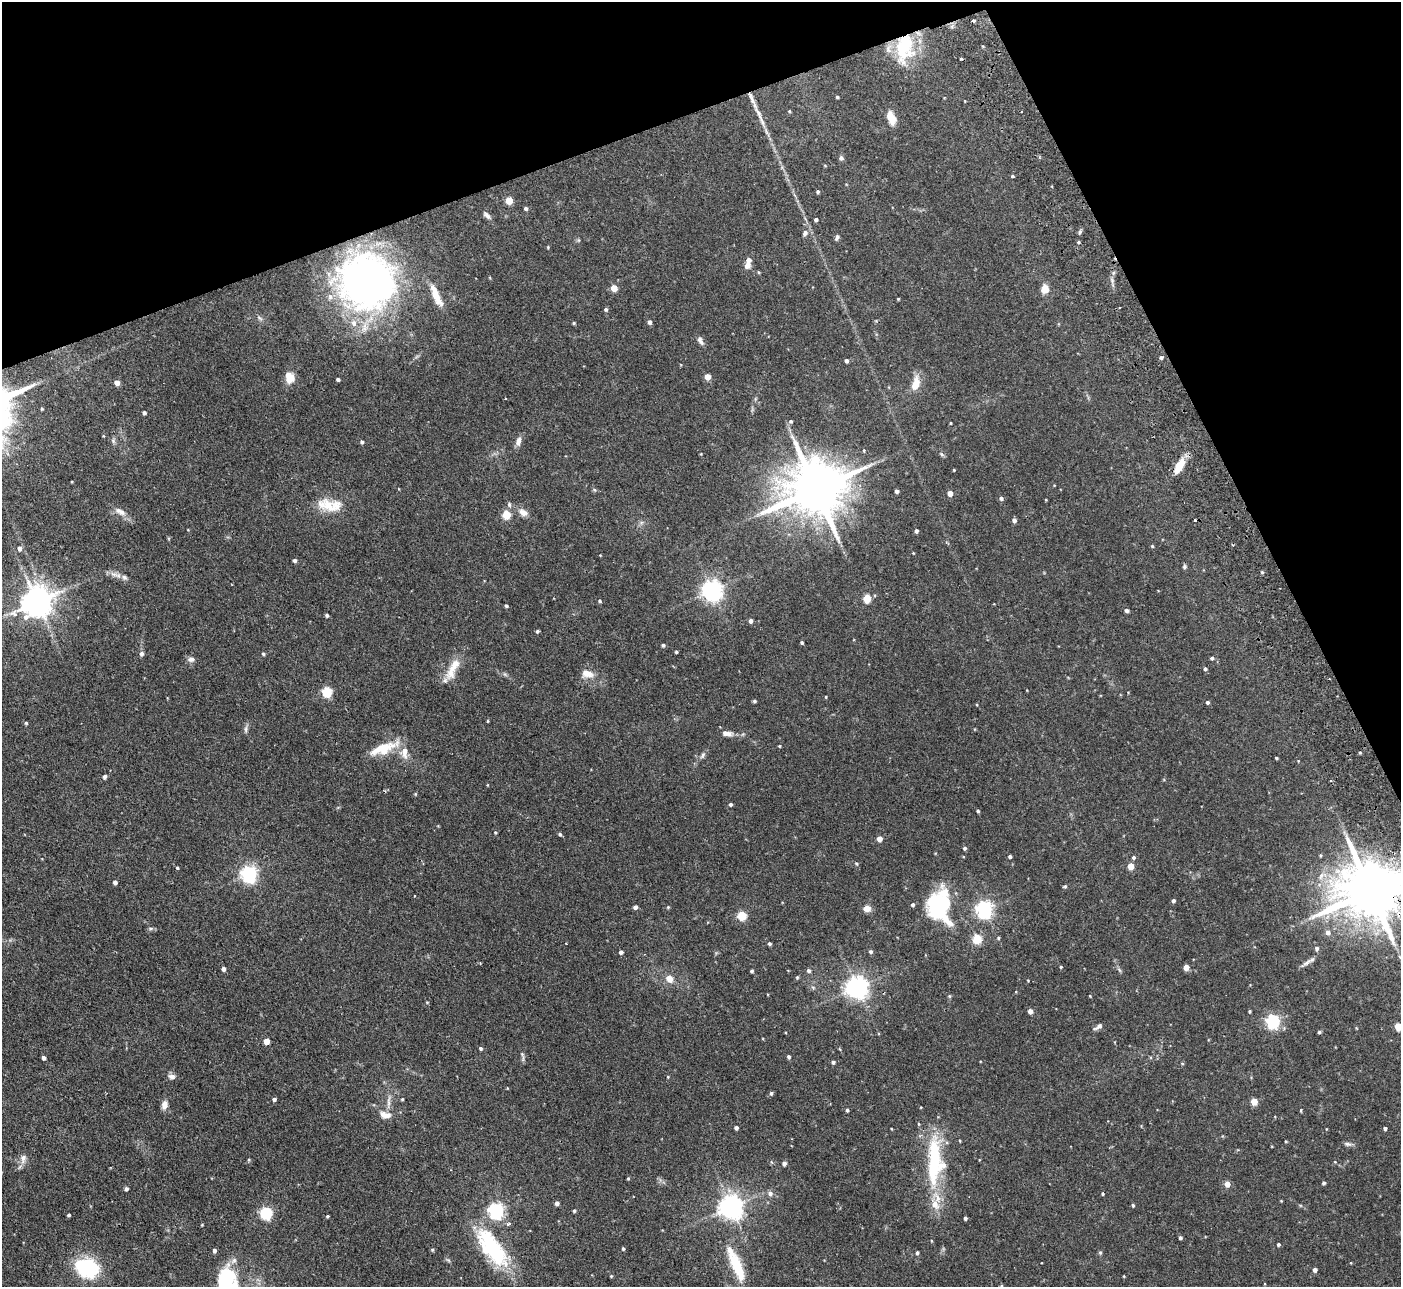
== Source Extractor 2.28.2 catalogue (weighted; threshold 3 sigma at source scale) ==
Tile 3 of 4 x 4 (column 3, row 1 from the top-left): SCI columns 2852-4250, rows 4038-5322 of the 5702 x 5634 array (HDU 1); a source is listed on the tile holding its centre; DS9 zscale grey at full resolution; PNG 1403 x 1289 px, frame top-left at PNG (2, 2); no overlay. Shown black and unused: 19% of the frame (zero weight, under 2 of 3 exposures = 3% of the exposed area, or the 3 px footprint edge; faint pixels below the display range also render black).
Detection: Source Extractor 2.28.2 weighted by HDU 2 'WHT'; one run over the whole footprint, this tile lists its part. Background 0.0933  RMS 0.0062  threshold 0.028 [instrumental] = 3 sigma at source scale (4.5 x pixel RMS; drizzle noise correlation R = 1.50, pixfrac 1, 0.05/0.05 arcsec/px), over >= 5 px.
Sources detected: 235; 2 inside a brighter object's white glare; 3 cosmic-ray / hot-pixel residue — not listed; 10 inside a brighter listed object's ellipse — not listed separately; the other 220 listed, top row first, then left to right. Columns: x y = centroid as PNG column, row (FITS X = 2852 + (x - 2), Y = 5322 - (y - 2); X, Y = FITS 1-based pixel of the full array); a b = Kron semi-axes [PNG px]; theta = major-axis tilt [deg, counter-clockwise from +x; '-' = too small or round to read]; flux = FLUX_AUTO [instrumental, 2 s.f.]
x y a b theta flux
973 21 3 3 - 1.7
904 48 37 22 82 36
837 97 3 3 - 0.74
789 111 4 4 - 0.6
758 113 24 5 -61 5.3
891 118 17 9 -69 6
841 158 6 5 - 1.6
825 166 5 3 - 0.48
1013 176 3 2 - 1
818 192 4 4 - 0.98
509 200 5 5 - 11
526 208 4 4 - 1.2
487 215 12 6 -46 2.2
816 219 4 4 - 1.3
1080 232 6 4 61 0.97
805 233 9 7 63 2.2
837 237 8 5 67 1.5
579 240 6 4 -90 0.69
1078 242 4 3 - 0.7
548 247 4 4 - 0.51
747 266 7 6 - 2.9
368 282 49 48 - 280
614 288 5 4 - 9.2
1045 289 9 7 88 6.1
436 296 29 8 -66 10
898 299 3 3 - 0.49
606 309 5 5 - 1.1
260 318 9 5 -28 1.5
649 322 5 4 - 1.8
574 323 4 4 - 0.67
700 341 11 5 -61 2.2
1161 357 5 4 - 1.1
846 361 5 4 - 1.4
289 377 13 10 -72 7.4
707 377 5 4 - 7.1
338 379 4 3 - 1.2
117 383 5 4 - 4.2
916 384 19 9 78 8.1
755 399 6 4 72 0.7
144 413 4 3 - 1.3
791 421 5 5 - 1
951 423 3 2 - 0.44
113 441 8 5 -70 1.3
518 441 12 6 78 3.1
362 442 4 4 - 1.1
864 450 4 3 - 0.56
942 454 6 5 - 0.99
1179 466 22 9 61 8.8
954 470 3 3 - 0.46
815 489 18 15 19 4100
897 491 4 3 - 1.6
950 493 4 4 - 4.5
1001 498 5 4 - 1.4
327 505 28 17 -17 14
509 505 7 5 -89 1.2
121 512 11 8 -51 3.3
523 512 11 8 -35 4
506 514 5 5 - 21
1014 520 5 4 - 2
1195 520 3 3 - 4
916 531 4 4 - 1.4
168 538 5 3 - 0.57
1152 546 4 4 - 0.6
19 548 6 5 - 2.2
913 553 3 3 - 0.39
295 560 4 4 - 1.4
1184 567 5 5 - 1
1262 572 5 4 - 0.71
114 574 12 7 -16 3
712 590 7 7 - 350
867 598 5 5 - 20
600 601 5 4 - 0.92
37 602 10 9 - 1000
506 606 4 3 - 1
1126 610 4 4 - 1.5
327 615 4 3 - 1.2
750 621 5 4 - 1.9
537 631 4 4 - 1
802 643 4 3 - 0.85
663 645 4 4 - 1.1
676 652 3 3 - 0.72
141 654 6 5 - 1.8
263 654 5 4 - 0.88
1212 658 4 4 - 1.1
191 659 10 6 -6 2.2
455 665 31 12 54 9.9
1205 669 5 4 - 1
587 673 16 9 -20 5.8
327 691 5 5 - 40
826 697 3 3 - 0.5
754 701 4 3 - 0.97
1207 702 4 4 - 1.1
488 721 5 3 - 0.48
26 723 4 4 - 0.71
246 729 10 5 84 1.6
727 733 15 6 -9 3.6
779 746 4 4 - 0.54
384 749 37 12 21 16
404 752 15 9 -87 6.6
1360 752 4 3 - 0.63
703 755 10 5 57 1.6
1276 758 3 3 - 0.66
1298 761 4 2 - 0.39
105 777 6 5 - 1.2
1330 780 3 3 - 0.79
488 785 4 3 - 0.39
415 794 4 4 - 0.58
730 804 4 4 - 1
978 811 4 3 - 0.93
495 832 4 3 - 0.59
560 834 4 4 - 1
879 839 4 4 - 4.8
965 848 4 4 - 1
1320 855 4 4 - 0.6
1010 856 3 3 - 1.2
1133 857 5 4 - 1.1
856 863 5 5 - 0.87
1131 866 5 4 - 11
177 868 4 3 - 0.68
249 874 6 6 - 180
115 882 4 4 - 1.9
1065 886 6 4 6 0.7
1371 891 19 15 17 4700
415 896 2 2 - 0.45
1173 901 4 4 - 1.4
635 907 4 4 - 2
668 907 4 4 - 0.61
939 907 42 26 -61 45
867 909 7 6 - 5
984 909 6 6 - 220
742 916 5 5 - 26
151 928 7 4 0 1
1328 933 7 6 - 2.5
998 938 4 4 - 0.66
977 939 5 5 - 29
769 944 4 4 - 1
1317 948 5 5 - 1.6
621 952 4 4 - 1.5
871 952 5 4 - 1.2
1306 963 18 5 36 2.7
1061 967 4 3 - 0.55
1186 967 4 4 - 5.3
223 969 5 4 - 2
752 971 3 3 - 0.97
809 971 5 5 - 1.4
797 977 5 4 - 0.76
669 979 10 8 -35 4.9
1028 980 4 2 - 0.37
813 987 6 4 -3 0.91
857 987 7 7 - 450
949 996 6 3 -71 0.63
1090 996 3 2 - 0.43
427 1002 4 4 - 0.52
1030 1011 4 4 - 3.3
1249 1011 3 3 - 0.7
1273 1021 6 5 - 120
1398 1026 5 4 - 14
1098 1027 11 4 33 1.9
1319 1032 4 4 - 0.87
266 1041 5 4 - 7.8
480 1048 4 4 - 1
522 1054 6 5 - 0.93
789 1057 4 4 - 1.2
44 1058 4 3 - 1.7
833 1062 5 4 - 1.3
1182 1064 5 3 - 0.56
172 1076 10 7 -6 2.3
668 1077 4 3 - 0.44
507 1088 3 2 - 0.57
771 1093 5 4 - 1
274 1099 4 4 - 1.3
402 1099 4 3 - 0.6
1254 1101 5 4 - 11
388 1103 9 4 82 2
164 1105 10 7 77 3.8
847 1110 4 3 - 0.96
1301 1110 5 3 - 0.52
385 1115 16 8 -12 5.2
736 1128 4 4 - 1.5
1385 1128 3 3 - 1.4
891 1129 2 2 - 0.4
960 1141 4 2 - 0.51
1286 1141 3 3 - 0.51
1347 1144 11 5 -10 1.7
23 1158 12 8 -87 3.1
249 1160 5 4 - 0.63
934 1160 69 17 89 48
784 1163 5 4 - 1.8
628 1178 4 4 - 0.6
1324 1183 4 3 - 1.1
1227 1184 4 4 - 5.9
126 1189 4 4 - 1.5
770 1193 7 6 - 2.2
1103 1194 4 3 - 0.65
557 1203 4 4 - 2.1
1133 1205 4 3 - 0.86
731 1207 7 7 - 530
496 1211 6 6 - 160
574 1211 4 3 - 0.85
266 1213 6 5 - 78
69 1215 4 3 - 0.83
327 1216 3 3 - 0.68
965 1218 4 3 - 1.3
508 1224 7 5 15 1.2
1180 1238 3 3 - 1.2
1278 1244 4 3 - 1.1
493 1248 57 20 -55 50
623 1249 4 3 - 0.81
432 1250 5 4 - 0.76
214 1251 5 4 - 1.7
1100 1252 5 4 - 0.86
917 1253 4 4 - 0.96
234 1260 9 6 50 2.4
448 1260 7 4 -44 0.93
737 1264 44 12 -63 21
87 1268 22 17 -22 46
1315 1270 4 4 - 2
611 1276 3 3 - 0.58
1124 1276 4 3 - 0.43
228 1286 30 19 -65 50
Overlapping masked pixels (flux is a lower limit): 2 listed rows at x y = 904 48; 1371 891
Isophote crosses this tile's border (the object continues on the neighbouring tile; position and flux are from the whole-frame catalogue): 3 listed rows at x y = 1371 891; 1398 1026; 228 1286